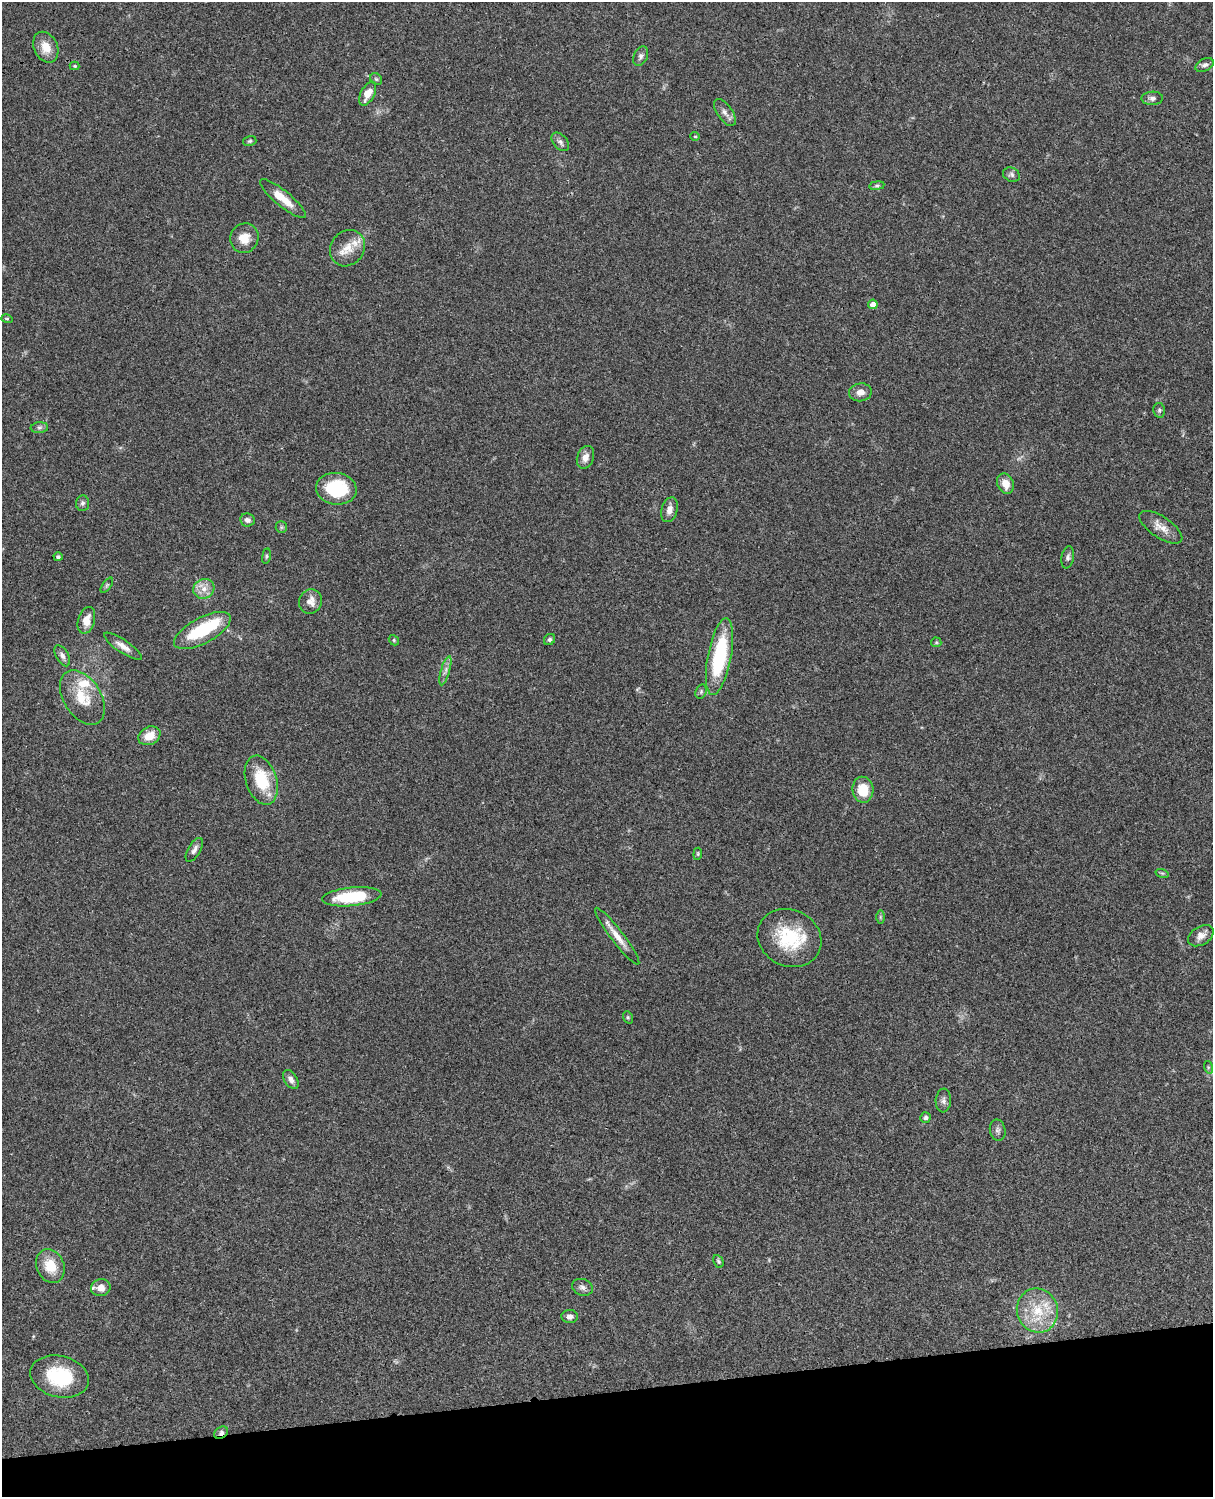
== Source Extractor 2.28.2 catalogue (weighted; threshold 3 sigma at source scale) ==
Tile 10 of 4 x 3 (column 2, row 3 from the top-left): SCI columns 1333-2543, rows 278-1772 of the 5084 x 4925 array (HDU 1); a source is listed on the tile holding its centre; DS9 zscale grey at full resolution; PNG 1215 x 1499 px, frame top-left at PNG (2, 2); each listed source drawn as its Kron ellipse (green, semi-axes under 4 px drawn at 4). Shown black and unused: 7% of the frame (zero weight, under 3 of 4 exposures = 6% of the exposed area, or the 3 px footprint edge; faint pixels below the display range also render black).
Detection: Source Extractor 2.28.2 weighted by HDU 2 'WHT'; one run over the whole footprint, this tile lists its part. Background 0.0756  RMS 0.0058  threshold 0.0261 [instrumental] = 3 sigma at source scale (4.5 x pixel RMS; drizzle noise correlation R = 1.50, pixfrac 1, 0.05/0.05 arcsec/px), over >= 5 px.
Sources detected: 76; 1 too faint to see at this stretch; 1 inside a brighter object's white glare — neither listed nor drawn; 3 inside a brighter listed object's ellipse — not listed separately; the other 71 listed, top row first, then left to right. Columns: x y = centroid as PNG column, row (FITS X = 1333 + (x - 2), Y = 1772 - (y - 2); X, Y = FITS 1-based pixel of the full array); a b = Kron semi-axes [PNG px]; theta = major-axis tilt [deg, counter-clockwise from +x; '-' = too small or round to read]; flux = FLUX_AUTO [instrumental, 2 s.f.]
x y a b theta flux
46 47 16 11 -64 7.6
641 56 10 6 63 2
1205 65 10 6 26 2
75 66 5 4 - 0.68
376 79 6 5 - 0.99
368 94 13 7 62 7.7
1152 98 11 6 2 2
725 112 15 7 -55 3.1
695 136 4 4 - 0.67
250 141 7 5 16 0.93
560 142 11 7 -50 2.1
1011 175 8 7 - 1.7
877 186 7 4 8 0.99
283 199 29 7 -39 11
244 238 15 14 - 8.1
347 248 19 16 52 9.6
873 304 5 4 - 3.2
7 319 6 4 -16 0.69
860 392 11 9 8 3.8
1159 410 7 5 -80 1.2
39 428 9 5 5 1.6
585 457 12 8 69 4
1005 484 10 8 -66 6.2
336 489 20 16 -7 31
82 503 8 6 84 1.7
669 510 13 8 74 3.6
247 520 7 6 - 2.2
281 527 6 5 - 0.99
1161 527 25 10 -34 6.4
266 556 8 4 82 0.84
58 557 4 4 - 1.1
1068 557 11 6 79 1.8
107 585 9 4 55 0.93
204 589 11 10 - 5
310 601 12 11 - 4.9
86 620 14 8 73 6.2
202 630 31 13 28 32
394 640 5 4 - 0.81
550 640 6 5 - 1.2
936 642 5 5 - 0.71
123 646 22 6 -34 4.4
62 656 11 6 -60 2.2
719 656 39 11 79 47
445 671 15 4 74 2.5
701 692 7 5 71 1.1
82 697 30 18 -58 17
149 736 12 8 27 8.1
261 780 25 15 -73 23
863 790 13 10 -85 13
194 850 13 6 60 2.6
698 854 6 4 84 0.66
1162 873 7 4 -18 0.9
352 897 30 9 6 28
880 917 6 4 90 0.76
617 936 35 6 -53 7.2
1201 936 14 9 31 3.9
789 938 33 28 -26 33
628 1017 6 4 -70 0.73
1208 1067 6 4 -73 0.79
291 1079 10 6 -57 2.7
943 1101 12 7 85 2.2
926 1117 5 5 - 1.2
998 1130 11 7 -78 2
718 1261 7 4 -63 0.92
50 1266 17 13 -69 13
582 1287 11 8 -21 2.2
101 1288 10 8 13 5.6
1037 1310 22 20 -69 19
570 1317 8 6 2 2.5
60 1377 29 20 -14 32
221 1433 7 5 32 1.8
Overlapping masked pixels (flux is a lower limit): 1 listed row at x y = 221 1433